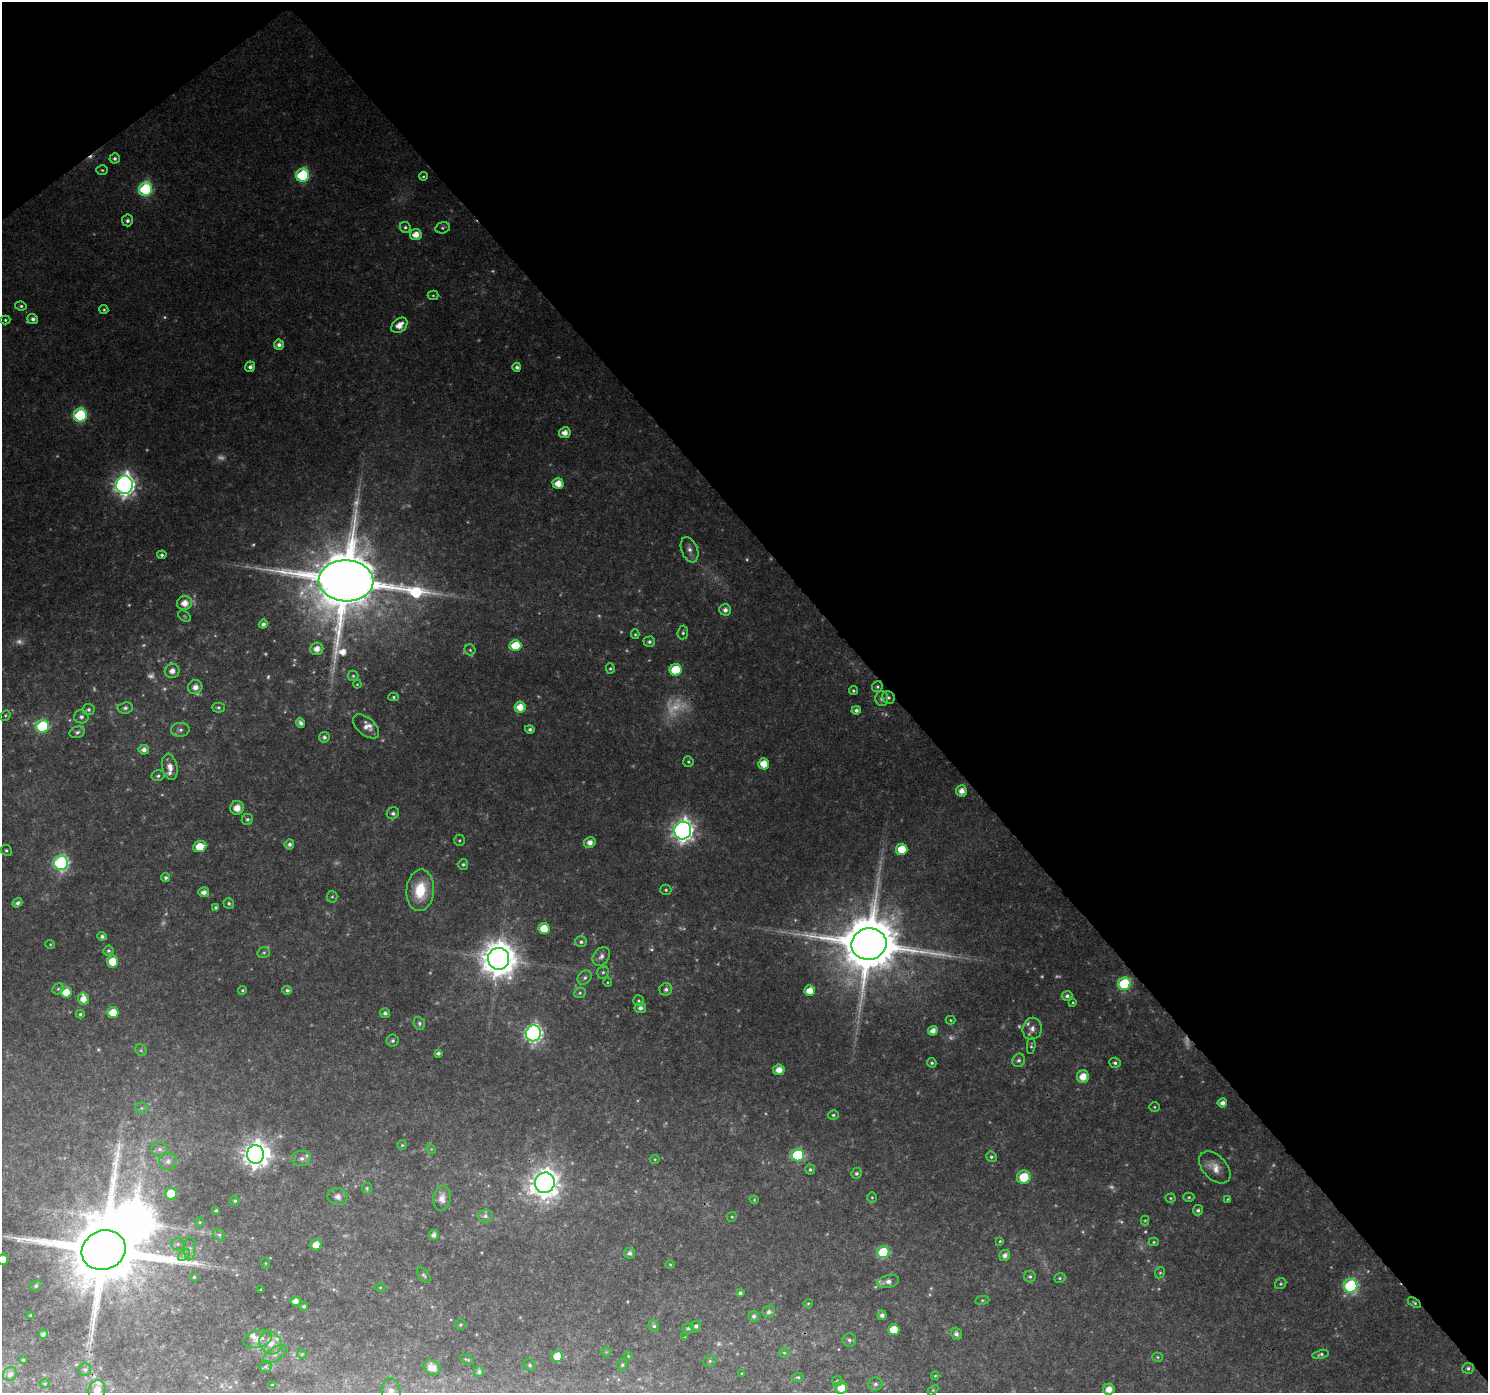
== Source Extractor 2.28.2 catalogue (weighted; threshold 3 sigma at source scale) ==
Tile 3 of 4 x 4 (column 3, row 1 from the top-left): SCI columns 3018-4503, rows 4349-5739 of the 6040 x 5978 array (HDU 1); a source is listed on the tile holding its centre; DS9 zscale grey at full resolution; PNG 1490 x 1395 px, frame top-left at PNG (2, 2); each listed source drawn as its Kron ellipse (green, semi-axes under 4 px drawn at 4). Shown black and unused: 42% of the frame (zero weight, under 3 of 4 exposures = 5% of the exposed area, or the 3 px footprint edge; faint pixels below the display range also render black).
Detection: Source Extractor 2.28.2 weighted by HDU 2 'WHT'; one run over the whole footprint, this tile lists its part. Background 0.0414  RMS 0.0039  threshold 0.0175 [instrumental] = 3 sigma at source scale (4.5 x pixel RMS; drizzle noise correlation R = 1.50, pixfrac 1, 0.0396/0.0396 arcsec/px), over >= 5 px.
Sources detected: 313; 62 too faint to see at this stretch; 2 inside a brighter object's white glare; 1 cosmic-ray / hot-pixel residue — neither listed nor drawn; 7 inside a brighter listed object's ellipse — not listed separately; the other 241 listed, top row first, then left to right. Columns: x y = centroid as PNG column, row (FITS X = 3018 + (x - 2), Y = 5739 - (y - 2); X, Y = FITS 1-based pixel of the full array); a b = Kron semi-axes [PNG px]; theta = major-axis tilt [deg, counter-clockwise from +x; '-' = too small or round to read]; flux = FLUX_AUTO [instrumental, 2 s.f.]
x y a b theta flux
115 158 5 5 - 1.1
102 170 6 5 - 0.67
303 175 7 6 - 42
423 176 4 3 - 0.53
146 189 7 6 - 50
127 220 6 5 - 1.4
405 227 6 5 - 0.84
443 228 7 5 16 0.86
416 235 6 5 - 4.8
433 295 5 4 - 0.62
21 306 6 4 -8 0.82
104 310 4 4 - 0.68
33 319 5 5 - 1.5
5 320 5 4 - 0.61
399 325 9 6 41 4.8
279 345 5 5 - 1.9
250 367 5 5 - 1.8
517 367 4 4 - 1.3
80 415 6 6 - 44
565 433 6 5 - 3.6
558 484 5 5 - 5.5
125 485 9 8 - 280
689 550 13 8 -69 2.6
162 555 5 4 - 1.1
346 581 27 20 -2 5300
184 603 7 7 - 5
725 610 6 5 - 2.1
185 616 7 5 -42 0.59
263 624 4 4 - 1.5
683 633 7 5 85 0.91
635 634 5 4 - 0.54
649 642 6 5 - 1.2
515 646 6 5 - 12
317 649 6 6 - 3.5
470 650 5 5 - 0.72
610 668 5 4 - 0.61
676 670 6 6 - 20
172 671 7 7 - 2.7
353 676 5 5 - 0.74
357 684 4 3 - 0.38
195 687 7 6 - 2.5
877 687 6 5 - 0.83
853 690 5 4 - 0.68
394 697 5 4 - 0.63
888 697 6 6 - 1.1
882 698 7 6 - 1.8
218 707 6 5 - 0.77
520 707 5 5 - 5.4
125 708 7 5 8 1.1
88 710 6 5 - 1.1
856 710 4 4 - 1.5
5 715 5 4 - 0.59
81 717 7 6 - 1.3
300 723 5 4 - 1.7
43 726 6 6 - 42
366 726 15 8 -40 2.9
530 729 5 4 - 1.1
180 730 9 7 6 1.5
77 732 8 5 15 1.2
324 737 5 5 - 1.2
144 750 5 5 - 2.2
688 762 5 5 - 0.7
764 764 5 5 - 6.2
170 767 13 7 -79 3.7
158 776 6 5 - 0.89
961 791 5 5 - 3.5
237 808 7 6 - 4.3
393 813 6 6 - 1.4
247 819 6 5 - 0.9
683 831 9 8 - 290
459 840 6 5 - 0.59
590 842 6 5 - 3.1
289 844 5 4 - 1.3
200 847 7 5 22 8.7
902 849 6 5 - 10
6 850 6 5 - 0.63
61 863 7 7 - 96
463 864 5 5 - 0.78
166 878 4 4 - 1.1
420 890 21 13 85 16
666 890 5 5 - 0.69
204 892 5 5 - 2.3
332 897 6 5 - 0.77
17 903 5 4 - 1.2
229 903 5 5 - 0.87
216 908 4 4 - 0.76
544 929 5 5 - 8.5
102 936 5 4 - 1.2
581 942 6 5 - 0.97
50 944 5 4 - 0.44
869 944 18 15 12 3800
108 951 5 5 - 0.87
264 953 6 5 - 0.73
601 956 10 7 55 2
499 959 11 10 - 1000
112 961 6 5 - 8.8
603 972 7 5 73 0.93
585 978 8 6 45 1.2
607 982 5 3 - 0.42
1124 984 6 6 - 38
58 989 6 5 - 0.69
666 989 6 6 - 1.4
243 990 4 3 - 0.57
287 990 5 4 - 1
810 991 5 5 - 5.6
66 992 5 5 - 7.1
580 993 6 5 - 0.7
1067 996 5 5 - 1.2
83 999 6 5 - 3.7
638 1001 5 5 - 0.61
1073 1002 3 3 - 0.42
640 1008 6 5 - 1.7
113 1012 5 5 - 7
385 1013 5 5 - 1.2
80 1014 4 4 - 0.61
950 1020 5 4 - 0.47
419 1023 7 5 -69 1
1032 1029 11 9 78 2.6
933 1031 5 5 - 3.2
533 1033 8 7 - 150
393 1040 6 6 - 1.1
1031 1046 8 4 84 0.62
141 1050 6 5 - 0.67
438 1053 4 3 - 1.1
1019 1060 7 6 - 1.2
932 1063 5 4 - 0.74
1115 1063 6 5 - 1
779 1070 5 5 - 3.4
1083 1077 6 6 - 5
1222 1103 5 4 - 2.2
1154 1107 5 4 - 0.54
141 1108 6 5 - 0.79
833 1115 5 4 - 0.72
402 1145 5 4 - 0.52
160 1149 8 7 - 1.8
431 1149 5 4 - 0.4
255 1154 9 8 - 390
798 1155 6 6 - 40
991 1157 5 5 - 0.94
301 1158 9 7 5 2
655 1159 5 4 - 0.45
168 1161 9 8 - 2.3
1215 1167 19 12 -46 5.1
810 1169 5 5 - 0.85
856 1173 5 5 - 0.96
1024 1177 7 6 - 13
545 1183 10 10 - 550
367 1188 5 5 - 0.65
171 1194 6 6 - 11
338 1197 10 8 -12 2.1
872 1197 5 5 - 0.57
1189 1197 6 4 -1 0.58
442 1198 12 8 81 3.1
1171 1198 5 4 - 0.54
1228 1199 4 3 - 0.39
754 1200 4 4 - 0.41
235 1201 5 5 - 0.65
216 1210 3 3 - 0.5
1198 1210 5 5 - 1
485 1216 7 6 - 1.3
732 1217 5 4 - 0.5
1145 1220 5 4 - 0.46
200 1222 5 4 - 0.41
219 1235 6 5 - 0.87
434 1235 5 5 - 1.7
1000 1241 4 4 - 0.49
1154 1242 5 4 - 0.57
178 1244 6 5 - 0.95
316 1245 6 5 - 4.3
190 1249 11 5 87 1.5
104 1250 22 19 22 6600
883 1252 6 6 - 20
630 1253 5 5 - 1.3
184 1255 7 4 45 0.99
1005 1255 5 5 - 2
3 1260 5 5 - 5.3
265 1263 5 3 - 0.34
670 1264 5 3 - 0.36
1160 1273 6 4 66 0.57
424 1275 9 5 -51 0.91
1030 1276 6 5 - 0.88
194 1277 4 4 - 0.43
1060 1278 6 4 21 0.69
888 1281 11 6 14 2.5
1281 1284 6 5 - 0.7
36 1286 6 5 - 0.65
1351 1286 7 7 - 64
380 1287 5 3 - 0.43
261 1289 3 2 - 0.3
740 1293 4 4 - 1.3
982 1300 7 3 8 0.56
296 1301 5 5 - 2.8
808 1303 5 4 - 0.43
1414 1303 7 4 -33 0.78
304 1306 4 4 - 0.97
769 1312 6 6 - 1.4
31 1315 4 3 - 0.42
882 1315 5 4 - 1.7
754 1316 5 5 - 1.2
460 1325 5 5 - 0.64
654 1326 6 5 - 0.88
696 1326 5 5 - 0.97
688 1328 6 5 - 0.87
894 1330 6 5 - 8.6
43 1334 4 3 - 0.83
956 1334 6 5 - 1.7
685 1337 4 4 - 0.3
258 1339 14 8 16 3.9
849 1340 7 6 - 1.3
271 1343 12 10 -46 4.4
606 1352 5 5 - 0.44
784 1353 5 5 - 0.56
275 1354 13 6 33 2.1
302 1354 4 4 - 0.46
1320 1354 8 4 14 0.89
557 1356 5 5 - 7.2
628 1356 4 4 - 0.42
1158 1357 5 4 - 0.51
23 1360 4 3 - 0.42
467 1360 7 3 -24 0.53
710 1361 7 5 23 0.8
530 1365 6 6 - 0.82
622 1365 5 4 - 0.61
266 1367 6 5 - 0.66
432 1367 9 7 -36 3.6
1468 1368 6 5 - 0.9
85 1369 6 5 - 0.89
479 1372 5 5 - 1.1
742 1373 4 3 - 0.33
10 1374 7 6 - 1.9
935 1376 4 4 - 0.4
798 1377 6 4 11 0.64
837 1381 5 5 - 0.65
45 1384 5 3 - 0.39
875 1384 7 6 - 1.2
272 1385 3 3 - 0.41
841 1388 6 6 - 5.8
1109 1389 6 5 - 3.8
97 1390 10 8 69 3
933 1390 6 4 45 0.46
391 1391 13 9 -83 2.8
Overlapping masked pixels (flux is a lower limit): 3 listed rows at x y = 346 581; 869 944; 1414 1303
Isophote crosses this tile's border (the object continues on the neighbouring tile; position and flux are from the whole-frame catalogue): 4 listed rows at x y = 3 1260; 1109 1389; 97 1390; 391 1391